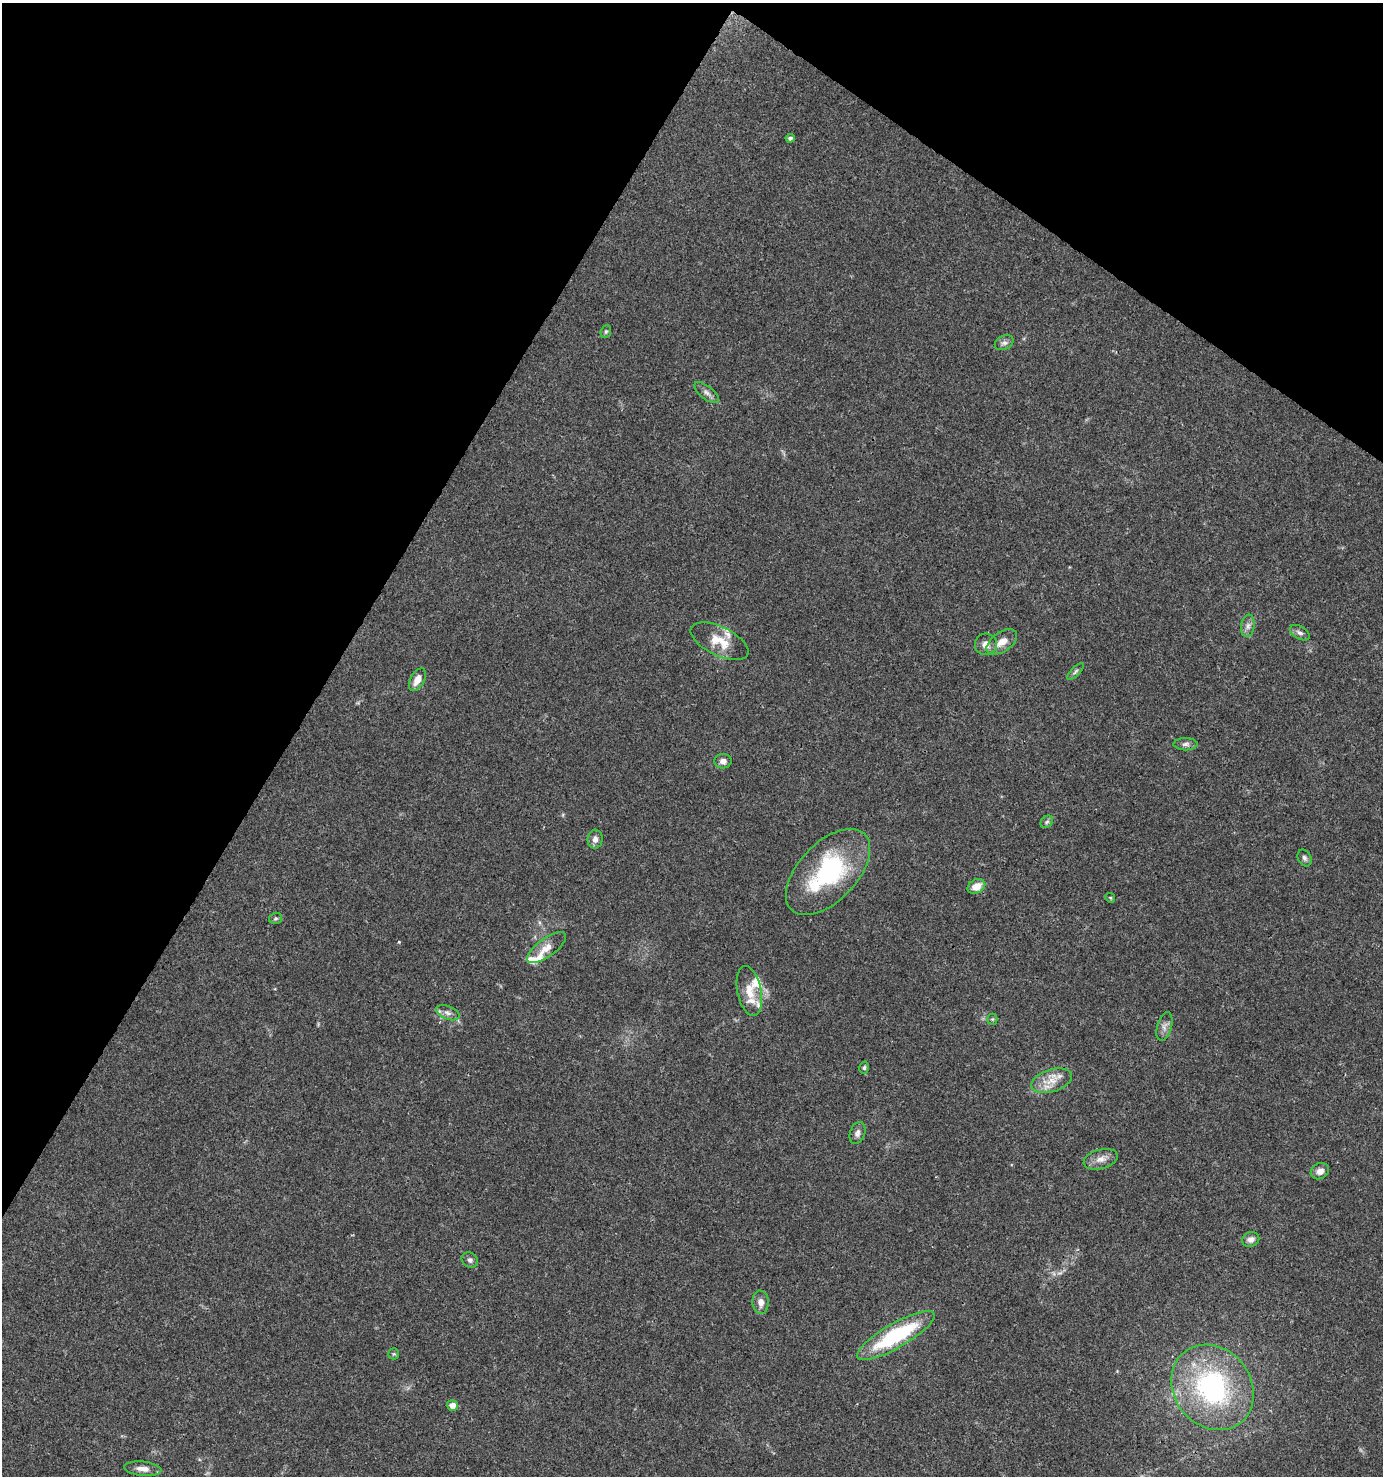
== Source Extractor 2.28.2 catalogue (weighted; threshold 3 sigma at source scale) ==
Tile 2 of 4 x 4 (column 2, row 1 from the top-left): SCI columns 1637-3017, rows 4421-5894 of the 5966 x 5903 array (HDU 1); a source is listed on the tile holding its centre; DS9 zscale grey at full resolution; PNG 1385 x 1478 px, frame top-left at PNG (2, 3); each listed source drawn as its Kron ellipse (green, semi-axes under 4 px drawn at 4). Shown black and unused: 29% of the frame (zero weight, under 3 of 4 exposures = <1% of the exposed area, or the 3 px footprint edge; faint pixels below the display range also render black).
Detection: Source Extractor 2.28.2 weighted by HDU 2 'WHT'; one run over the whole footprint, this tile lists its part. Background 0.0416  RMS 0.0036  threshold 0.0164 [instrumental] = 3 sigma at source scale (4.5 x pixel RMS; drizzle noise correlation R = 1.50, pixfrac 1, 0.0396/0.0396 arcsec/px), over >= 5 px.
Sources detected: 44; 1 too faint to see at this stretch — neither listed nor drawn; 5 inside a brighter listed object's ellipse — not listed separately; the other 38 listed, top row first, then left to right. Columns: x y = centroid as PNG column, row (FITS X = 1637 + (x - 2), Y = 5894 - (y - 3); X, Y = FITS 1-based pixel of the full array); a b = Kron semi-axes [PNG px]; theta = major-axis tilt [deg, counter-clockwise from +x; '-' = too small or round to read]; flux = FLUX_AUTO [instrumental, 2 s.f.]
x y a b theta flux
790 138 4 4 - 1
606 332 6 5 - 0.62
1004 343 10 7 25 1.4
707 393 15 6 -38 1.8
1248 626 11 6 82 1.8
1300 633 11 6 -31 1.3
719 641 31 14 -26 8.3
1002 642 17 9 34 4
986 644 11 10 - 2.8
1075 671 10 4 46 0.88
417 680 12 7 61 3.4
1186 744 12 6 1 1.4
723 761 8 7 - 1.9
1047 822 7 5 44 0.81
595 839 9 7 86 2.1
1304 858 9 6 -65 1
828 872 53 29 46 43
976 886 9 7 26 4.1
1110 898 5 4 - 0.5
275 918 6 5 - 0.64
547 948 23 9 36 3.9
749 991 25 12 -78 6.3
448 1013 12 6 -21 1.7
992 1019 5 5 - 0.52
1164 1026 14 7 75 2
864 1068 6 4 75 0.67
1052 1081 21 11 17 5.7
857 1133 11 7 72 1.6
1101 1159 17 9 15 3.1
1320 1171 9 7 29 2.4
1251 1239 9 7 21 1.8
470 1260 8 7 - 1.1
761 1302 12 8 -85 2.5
896 1336 44 12 30 34
394 1354 5 5 - 0.5
1213 1387 45 38 -51 61
452 1405 5 5 - 2.9
143 1469 18 7 -6 3